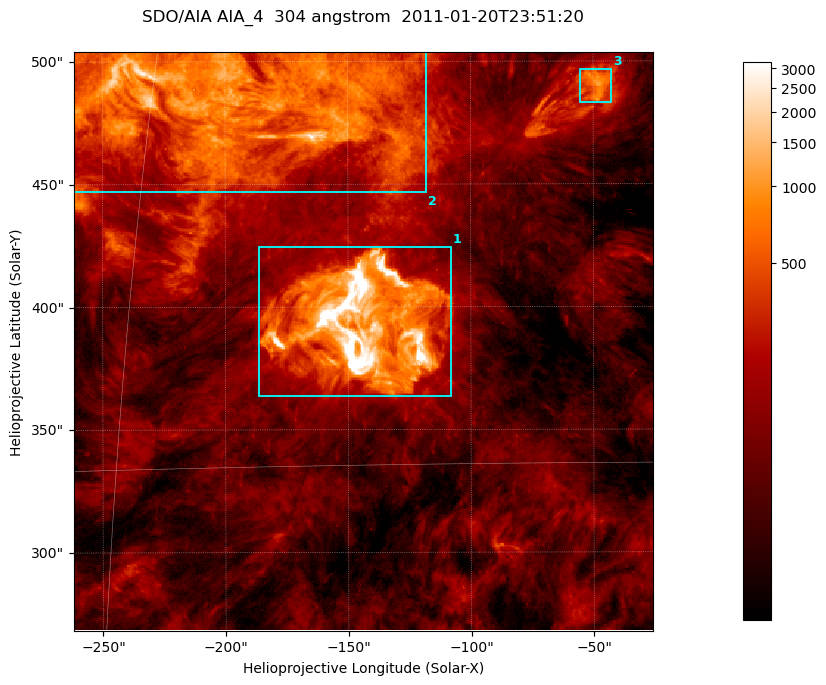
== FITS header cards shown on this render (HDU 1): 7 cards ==
TELESCOP= 'SDO/AIA '           / For AIA: SDO/AIA
INSTRUME= 'AIA_4   '           / For AIA: AIA_ATA1, AIA_ATA2, AIA_ATA3 or AIA_AT
WAVELNTH=                  304 / [angstrom] Wavelength
WAVEUNIT= 'angstrom'           / Wavelength unit: angstrom
DATE-OBS= '2011-01-20T23:51:20.124' / [ISO] Date when observation started; ISO 8
CTYPE1  = 'HPLN-TAN'           / CTYPE1; Typically HPLN
CTYPE2  = 'HPLT-TAN'           / CTYPE2; Typically HPLT

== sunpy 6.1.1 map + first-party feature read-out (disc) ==
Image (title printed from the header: SDO/AIA AIA_4  304 angstrom  2011-01-20T23:51:20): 393 x 393 px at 0.6 arcsec/px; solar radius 975 arcsec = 1625 px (partial field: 1.9% of the solar disc is inside the frame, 100% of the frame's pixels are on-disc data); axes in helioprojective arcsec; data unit not stated in the header (colour bar unlabelled)
Orientation: roll -0.132 deg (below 1 deg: not rotated)
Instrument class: DISC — disc imager (sunpy class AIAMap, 304 A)
Bright regions (active regions / flare kernels): reference = the on-disc median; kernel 3 px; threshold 5 sigma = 346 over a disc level ~104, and >= 1.15x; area >= 154 px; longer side >= 5 px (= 3 arcsec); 3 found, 3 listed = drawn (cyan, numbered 1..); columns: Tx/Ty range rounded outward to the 2 arcsec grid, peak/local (2 s.f.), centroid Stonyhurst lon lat
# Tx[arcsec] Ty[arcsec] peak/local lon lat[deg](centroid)
1 -186..-108 362..426 121 -9 +19
2 -262..-118 446..506 24 -13 +25
3 -56..-42 482..498 11 -3 +25